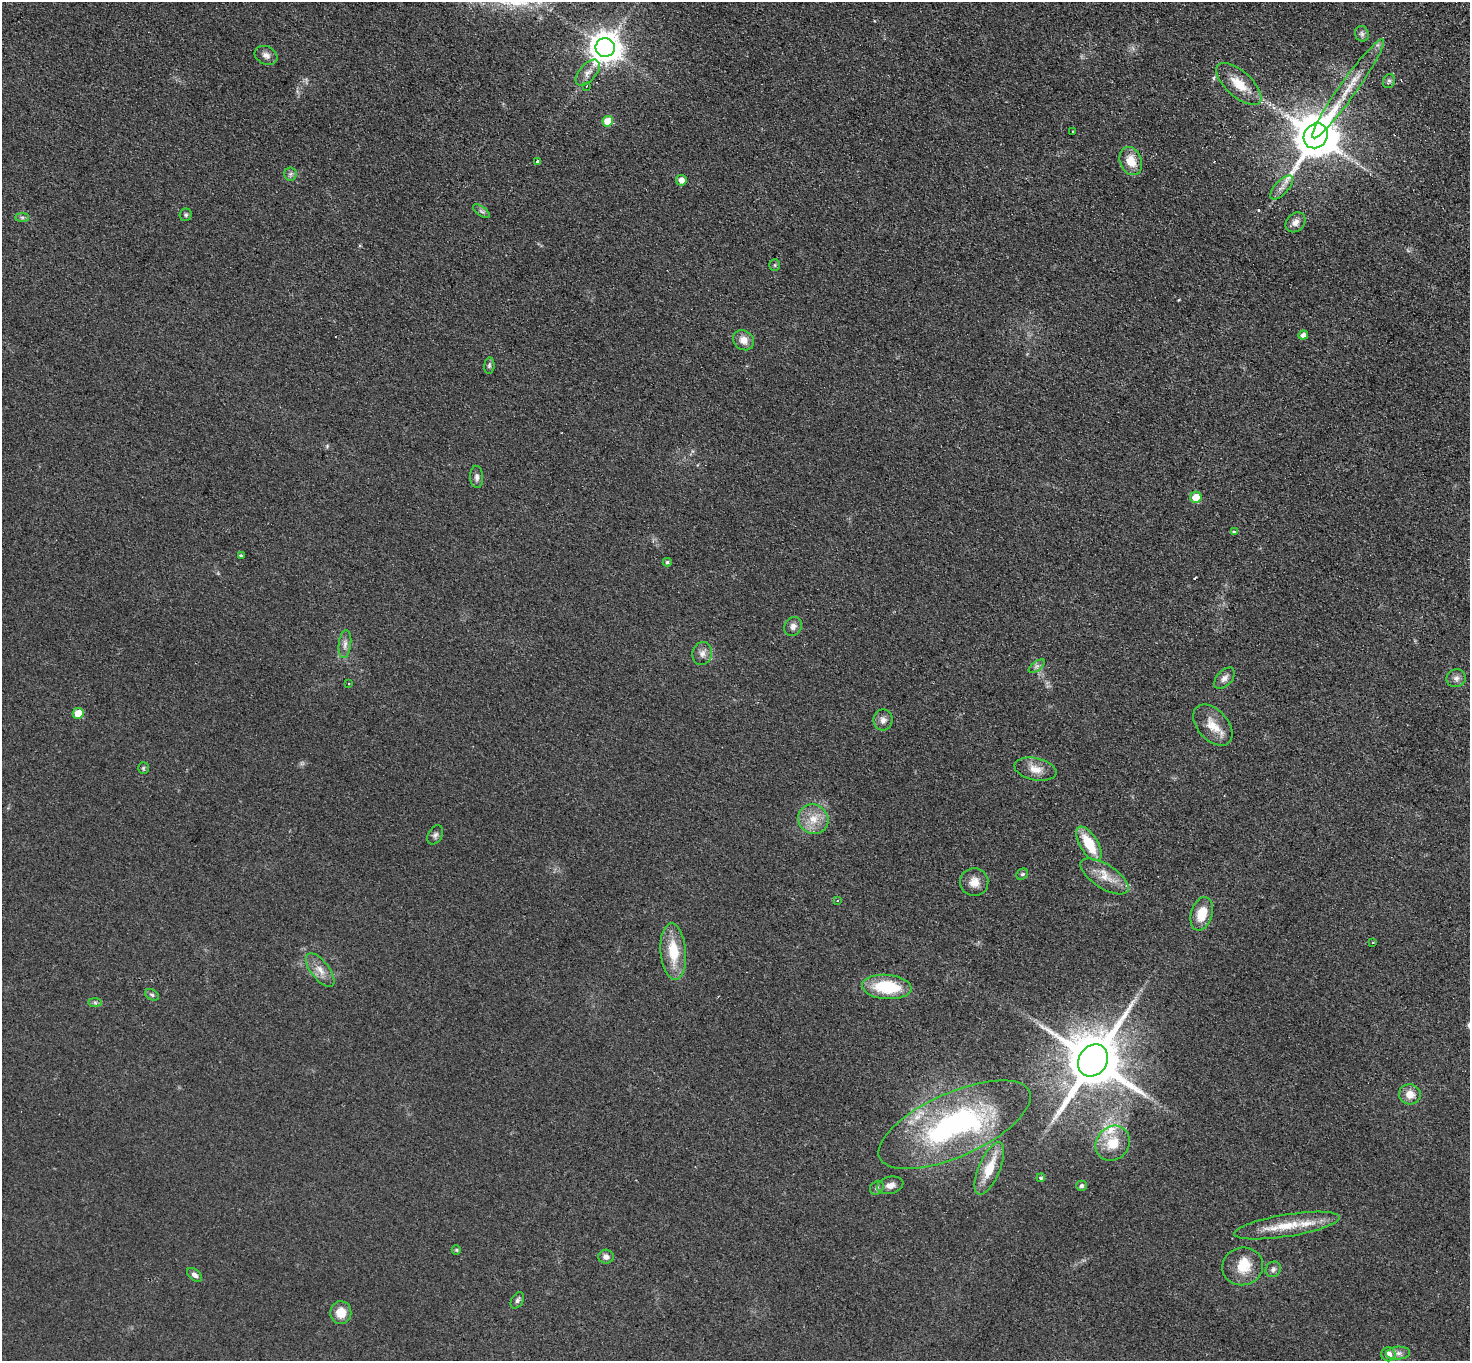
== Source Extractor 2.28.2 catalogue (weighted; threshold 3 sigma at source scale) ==
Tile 10 of 4 x 4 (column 2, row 3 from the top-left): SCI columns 1504-2971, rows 1562-2920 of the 5942 x 5980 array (HDU 1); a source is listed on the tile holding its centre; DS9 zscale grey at full resolution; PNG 1472 x 1363 px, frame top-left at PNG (2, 2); each listed source drawn as its Kron ellipse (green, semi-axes under 4 px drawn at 4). Shown black and unused: <1% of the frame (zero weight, under 2 of 3 exposures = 3% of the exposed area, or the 3 px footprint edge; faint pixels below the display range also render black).
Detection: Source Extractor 2.28.2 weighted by HDU 2 'WHT'; one run over the whole footprint, this tile lists its part. Background 0.0876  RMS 0.0099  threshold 0.0445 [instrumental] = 3 sigma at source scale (4.5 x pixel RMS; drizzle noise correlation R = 1.50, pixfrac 1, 0.05/0.05 arcsec/px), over >= 5 px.
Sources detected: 80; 3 cosmic-ray / hot-pixel residue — neither listed nor drawn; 3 inside a brighter listed object's ellipse — not listed separately; the other 74 listed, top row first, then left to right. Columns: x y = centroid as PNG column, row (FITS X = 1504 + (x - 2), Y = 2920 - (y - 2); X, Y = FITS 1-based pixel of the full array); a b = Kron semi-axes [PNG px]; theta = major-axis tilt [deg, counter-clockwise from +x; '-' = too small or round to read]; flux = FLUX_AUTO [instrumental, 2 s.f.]
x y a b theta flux
1362 34 8 7 - 2.8
605 48 9 9 - 1600
266 55 12 9 -27 4.9
588 73 15 8 49 6.8
1389 81 7 6 - 2.2
1239 84 28 12 -42 19
587 86 3 2 - 0.61
1348 89 60 8 55 28
608 121 5 5 - 22
1073 132 3 3 - 1.7
1316 136 13 11 53 4200
537 161 3 3 - 2.4
1131 161 14 11 -68 16
290 174 6 6 - 2.4
681 180 5 5 - 7
1282 187 15 6 47 5.9
481 211 10 4 -35 2.3
186 215 6 6 - 1.9
22 217 7 4 0 2
1295 222 11 8 45 5.8
775 265 6 5 - 1.5
1303 335 5 4 - 4.9
744 340 11 9 -38 8.7
489 366 8 5 83 1.9
477 477 11 6 -86 3.6
1196 497 6 5 - 21
1234 532 3 3 - 2
241 556 3 3 - 3.1
667 562 4 4 - 1.6
793 626 10 8 55 4.8
345 644 14 6 83 5
702 653 12 9 77 5.9
1037 666 9 4 35 2.5
1224 678 13 7 46 5.2
1456 678 9 9 - 4.4
349 684 3 2 - 1.1
78 713 5 5 - 17
883 720 10 9 - 4.9
1213 725 24 15 -48 18
143 768 6 5 - 1.4
1035 769 21 11 -12 12
813 819 15 14 - 16
435 835 10 7 60 3.2
1089 844 19 9 -59 32
1022 874 6 5 - 1.7
1104 876 27 12 -33 16
974 882 14 14 - 9.7
837 900 4 3 - 1.2
1202 914 17 10 73 20
1373 943 3 2 - 1.7
673 951 28 12 -85 32
320 970 20 9 -52 10
887 987 25 12 -4 47
152 995 7 5 -30 1.9
95 1002 7 4 -1 1.7
1093 1060 17 14 56 7200
1410 1094 11 10 - 10
955 1125 82 32 24 210
1113 1143 18 16 50 24
989 1168 28 10 67 23
1041 1178 4 3 - 2
890 1185 13 8 13 7
1081 1186 5 5 - 2.6
877 1188 7 6 - 2.5
1287 1225 53 11 9 32
456 1250 5 4 - 1.2
606 1257 7 7 - 4.4
1243 1266 20 19 - 22
1273 1269 8 7 - 3.1
194 1275 8 5 -41 3.6
517 1300 9 6 59 2.8
341 1313 11 10 - 14
1398 1353 12 6 4 4.4
1388 1354 7 7 - 8